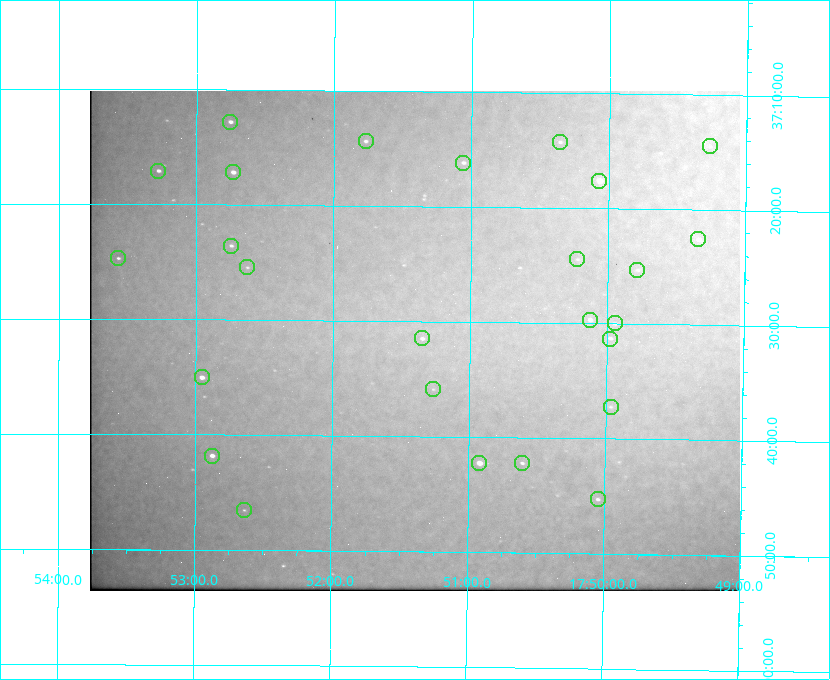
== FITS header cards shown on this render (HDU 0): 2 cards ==
NAXIS1  =                  650 / Width of table row in bytes
NAXIS2  =                  500 / Number of rows in table

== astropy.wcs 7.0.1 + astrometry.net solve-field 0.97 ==
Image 650 x 500 px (HDU 0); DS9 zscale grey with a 90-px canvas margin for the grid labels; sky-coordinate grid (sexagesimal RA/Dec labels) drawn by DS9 from the SOLVED WCS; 26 Tycho-2 reference stars matched to detected sources circled (green)
Header WCS: none
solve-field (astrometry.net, Tycho-2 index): SOLVED blind (the file carries no WCS)
Solved WCS: RA---TAN-SIP/DEC--TAN-SIP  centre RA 17:51:24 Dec +37:32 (267.85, +37.53 deg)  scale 5.21 arcsec/px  FOV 56.5' x 43.4'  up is +179 deg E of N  parity flipped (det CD > 0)
(file carries no celestial WCS; the grid is the blind solution)
Tycho-2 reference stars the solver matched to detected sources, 26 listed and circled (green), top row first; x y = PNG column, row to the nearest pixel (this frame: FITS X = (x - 90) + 1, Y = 500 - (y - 92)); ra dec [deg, ICRS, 3 dp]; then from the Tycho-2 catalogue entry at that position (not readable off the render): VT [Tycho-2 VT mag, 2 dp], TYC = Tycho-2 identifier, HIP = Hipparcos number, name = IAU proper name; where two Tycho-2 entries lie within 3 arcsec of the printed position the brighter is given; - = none
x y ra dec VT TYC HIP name
230 123 268.189 +37.213 9.71 2620-542-1 - -
366 142 267.943 +37.240 10.39 2620-505-1 - -
560 143 267.589 +37.238 11.09 2619-212-1 - -
710 147 267.316 +37.242 12.03 2619-611-1 - -
463 164 267.764 +37.270 10.17 2620-784-1 - -
158 172 268.319 +37.285 9.88 2620-536-1 - -
233 173 268.183 +37.286 8.98 2620-786-1 87506 -
599 182 267.517 +37.293 8.96 2619-379-1 - -
698 240 267.335 +37.377 10.60 2619-634-1 - -
231 247 268.186 +37.393 10.44 2620-175-1 - -
118 259 268.392 +37.412 10.60 2620-800-1 - -
577 260 267.555 +37.408 11.50 2619-358-1 - -
247 268 268.156 +37.424 11.25 2620-712-1 - -
637 271 267.445 +37.422 11.17 2619-451-1 - -
590 321 267.531 +37.495 10.07 2619-274-1 - -
615 324 267.485 +37.500 11.33 2619-40-1 - -
422 339 267.836 +37.525 9.96 3089-889-1 - -
610 340 267.494 +37.522 10.35 3088-270-1 - -
202 378 268.239 +37.584 8.64 3089-755-1 - -
433 390 267.815 +37.598 11.54 3089-1081-1 - -
611 408 267.491 +37.621 11.40 3088-1284-1 - -
212 457 268.219 +37.697 8.93 3089-671-1 - -
479 464 267.730 +37.705 8.13 3089-1203-1 87349 -
522 464 267.652 +37.703 11.04 3089-693-1 - -
598 500 267.512 +37.755 10.10 3089-2332-1 - -
244 511 268.159 +37.775 11.22 3089-2245-1 - -